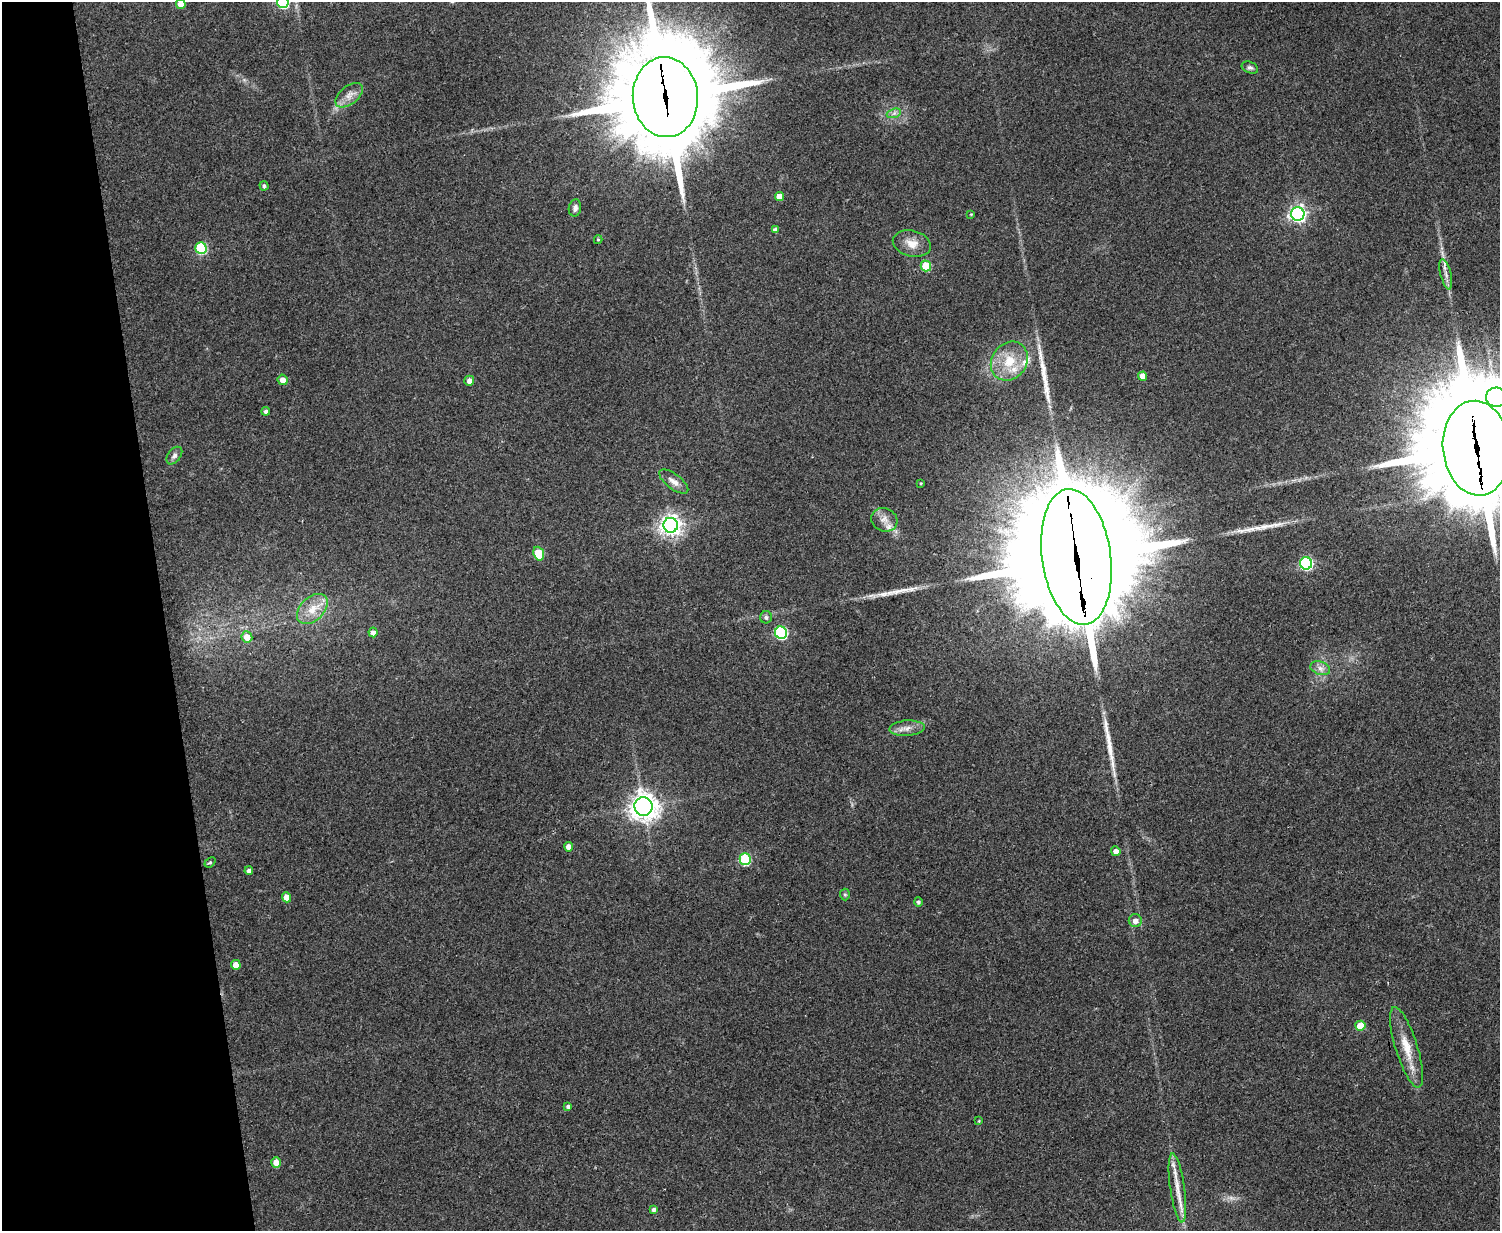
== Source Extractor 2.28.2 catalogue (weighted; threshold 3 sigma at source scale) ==
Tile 4 of 3 x 4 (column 1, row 2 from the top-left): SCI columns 161-1658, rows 2460-3688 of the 4918 x 4927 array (HDU 1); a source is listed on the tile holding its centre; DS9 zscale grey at full resolution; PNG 1502 x 1233 px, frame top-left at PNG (2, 2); each listed source drawn as its Kron ellipse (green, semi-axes under 4 px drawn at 4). Shown black and unused: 11% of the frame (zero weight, under 3 of 4 exposures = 2% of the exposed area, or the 3 px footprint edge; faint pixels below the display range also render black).
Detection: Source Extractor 2.28.2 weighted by HDU 2 'WHT'; one run over the whole footprint, this tile lists its part. Background 0.0787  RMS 0.0057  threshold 0.0256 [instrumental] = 3 sigma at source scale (4.5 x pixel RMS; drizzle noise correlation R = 1.50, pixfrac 1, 0.05/0.05 arcsec/px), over >= 5 px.
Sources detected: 63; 4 long thin detections or spike segments (spike, bleed or trail) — neither listed nor drawn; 2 inside a brighter listed object's ellipse — not listed separately; the other 57 listed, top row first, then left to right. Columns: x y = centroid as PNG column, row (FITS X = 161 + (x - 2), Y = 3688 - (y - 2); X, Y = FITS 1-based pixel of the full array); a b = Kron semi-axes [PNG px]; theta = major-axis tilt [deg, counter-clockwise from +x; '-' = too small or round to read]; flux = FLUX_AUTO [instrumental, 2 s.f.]
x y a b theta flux
283 2 6 5 - 61
181 4 5 5 - 5.5
1250 68 8 5 -23 1.5
349 95 16 9 38 5.2
665 97 40 32 -86 11000
894 113 7 4 19 1.5
264 186 5 4 - 1.3
779 196 5 4 - 5.8
575 208 8 6 81 2.2
971 214 4 3 - 0.49
1298 214 7 6 - 200
775 230 4 4 - 2
598 240 4 4 - 0.64
912 244 19 13 -15 7.5
201 248 6 5 - 44
926 266 5 5 - 21
1446 274 15 5 -76 3.3
1009 361 20 17 54 17
1143 376 4 4 - 5.9
283 380 5 5 - 4.6
469 381 5 5 - 3.1
1496 397 10 9 - 570
266 411 4 3 - 1.6
1477 448 47 34 -84 16000
174 456 10 6 52 2
674 482 17 7 -37 4.2
921 483 4 3 - 0.56
884 520 13 11 -25 5.1
671 525 7 7 - 360
539 554 7 5 -70 21
1076 557 68 34 -82 30000
1306 563 6 6 - 80
312 609 18 12 44 9.5
766 617 6 6 - 1.5
373 632 5 4 - 3
781 633 6 6 - 70
247 637 6 5 - 5.8
1320 668 10 6 -18 2.9
907 728 18 8 3 4.6
643 807 9 9 - 630
569 847 4 4 - 4.3
1116 851 5 4 - 3.5
745 859 6 5 - 48
210 862 6 4 39 0.91
249 871 4 4 - 1.9
845 894 6 5 - 0.9
286 897 5 4 - 6.9
918 902 5 4 - 1.2
1135 921 6 6 - 3.8
236 965 5 4 - 6.8
1360 1026 5 5 - 14
1406 1047 42 11 -73 14
568 1106 4 4 - 1.5
979 1121 4 3 - 0.42
276 1162 5 4 - 7.1
1177 1188 35 7 -82 9.5
653 1209 4 4 - 1.4
Overlapping masked pixels (flux is a lower limit): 3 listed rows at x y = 665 97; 1477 448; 1076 557
Isophote crosses this tile's border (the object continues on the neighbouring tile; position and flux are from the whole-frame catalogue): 5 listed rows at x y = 283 2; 181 4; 665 97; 1496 397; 1477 448